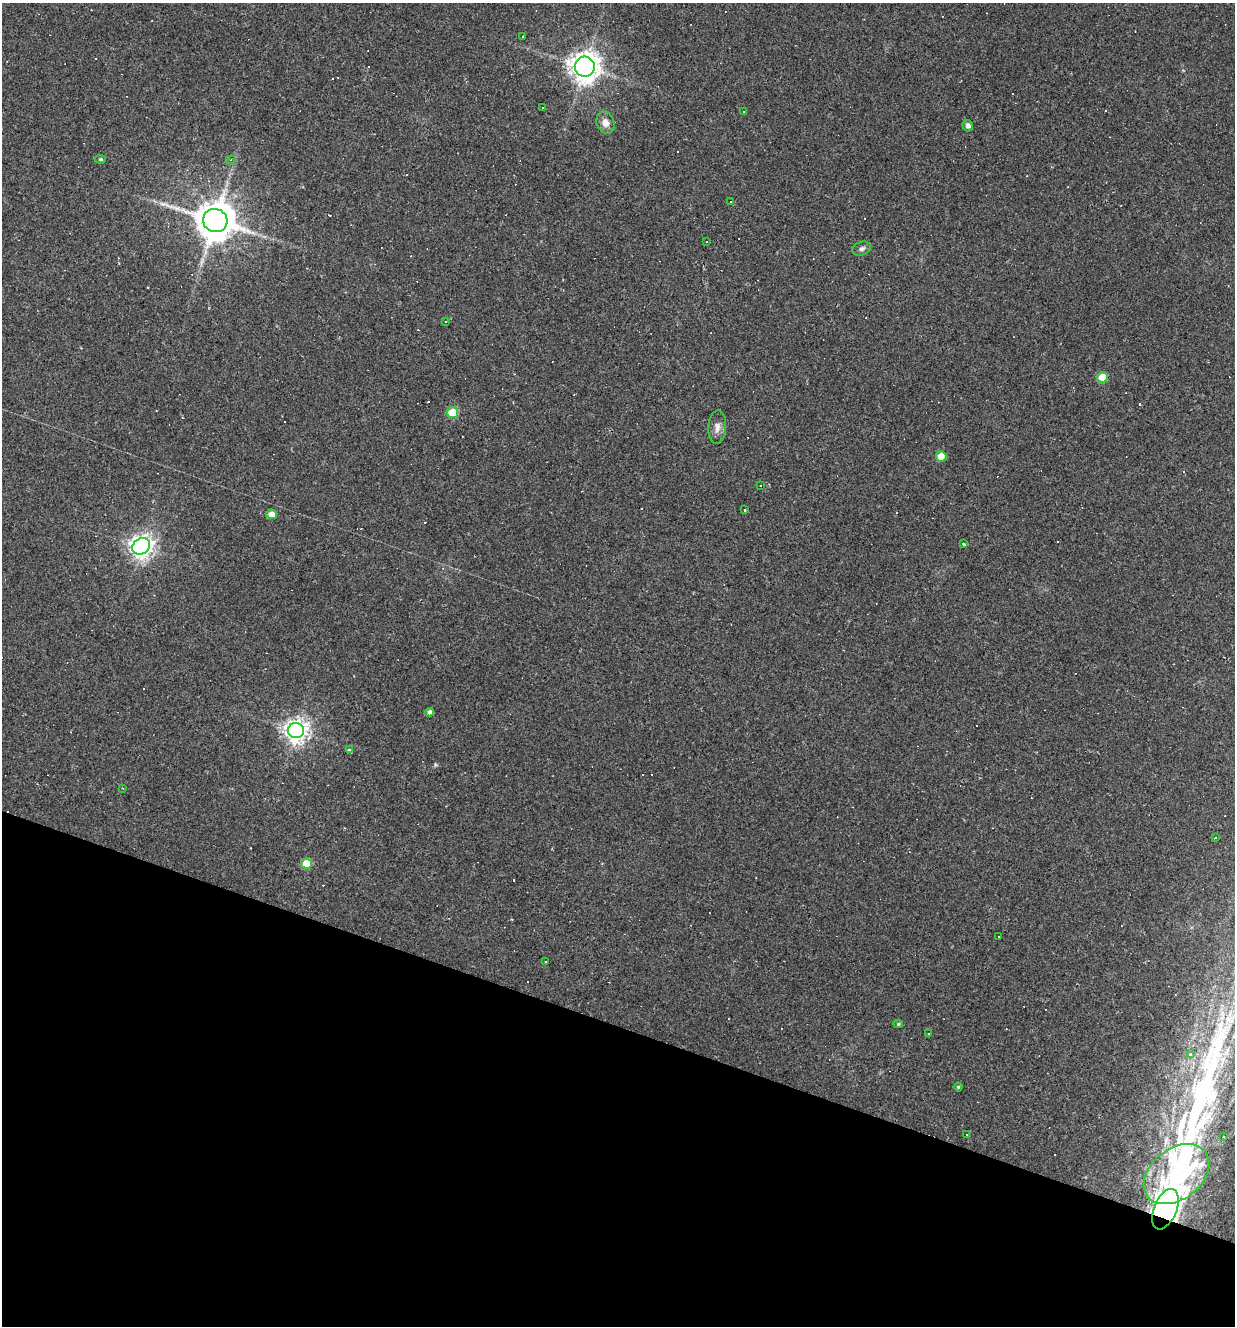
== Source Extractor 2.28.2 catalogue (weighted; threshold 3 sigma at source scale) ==
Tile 15 of 4 x 4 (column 3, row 4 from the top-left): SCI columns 2592-3824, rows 1-1324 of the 5310 x 5295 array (HDU 1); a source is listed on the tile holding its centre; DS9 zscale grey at full resolution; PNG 1237 x 1328 px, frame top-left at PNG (2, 3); each listed source drawn as its Kron ellipse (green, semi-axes under 4 px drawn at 4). Shown black and unused: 23% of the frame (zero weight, under 2 of 3 exposures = <1% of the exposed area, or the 3 px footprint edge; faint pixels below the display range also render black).
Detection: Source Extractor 2.28.2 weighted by HDU 2 'WHT'; one run over the whole footprint, this tile lists its part. Background 0.108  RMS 0.0078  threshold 0.0349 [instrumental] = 3 sigma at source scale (4.5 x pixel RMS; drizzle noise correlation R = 1.50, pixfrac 1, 0.05/0.05 arcsec/px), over >= 5 px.
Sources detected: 71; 2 inside a brighter object's white glare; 30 cosmic-ray / hot-pixel residue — neither listed nor drawn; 1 inside a brighter listed object's ellipse — not listed separately; the other 38 listed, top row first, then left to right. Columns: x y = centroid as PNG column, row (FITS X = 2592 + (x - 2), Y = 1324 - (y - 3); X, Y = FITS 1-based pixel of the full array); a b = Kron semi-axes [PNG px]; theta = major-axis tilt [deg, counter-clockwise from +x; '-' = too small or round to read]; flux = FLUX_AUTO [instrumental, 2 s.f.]
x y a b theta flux
523 37 3 3 - 0.95
585 67 10 10 - 930
543 108 3 2 - 0.91
743 111 3 3 - 3.1
605 123 11 8 -70 5.6
968 126 6 5 - 2.4
101 159 5 4 - 1.1
231 160 4 4 - 0.85
731 201 3 3 - 17
215 220 12 11 - 2000
706 242 3 2 - 0.81
862 249 9 6 20 2.6
445 321 3 3 - 17
1102 377 5 5 - 23
452 413 5 5 - 29
717 427 17 9 88 5.2
941 456 5 5 - 14
760 485 3 2 - 0.95
745 510 3 3 - 1.3
272 514 5 5 - 6.5
963 544 4 3 - 1.2
141 546 9 7 32 620
430 712 4 4 - 2.8
296 730 8 7 - 610
349 750 3 3 - 7.2
122 788 3 3 - 0.64
1215 838 3 3 - 1.6
307 864 5 5 - 20
999 937 2 2 - 0.72
546 962 3 2 - 1.2
898 1024 4 4 - 1.1
928 1033 3 3 - 1.2
1190 1054 3 3 - 8.9
958 1087 4 4 - 1
967 1135 3 2 - 0.56
1223 1137 4 3 - 0.96
1176 1174 36 25 38 130
1165 1209 21 11 68 630
Overlapping masked pixels (flux is a lower limit): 1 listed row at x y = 1165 1209
Unlisted compact peaks at least as high as the median listed source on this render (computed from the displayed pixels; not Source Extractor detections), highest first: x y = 435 765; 148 287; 511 919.